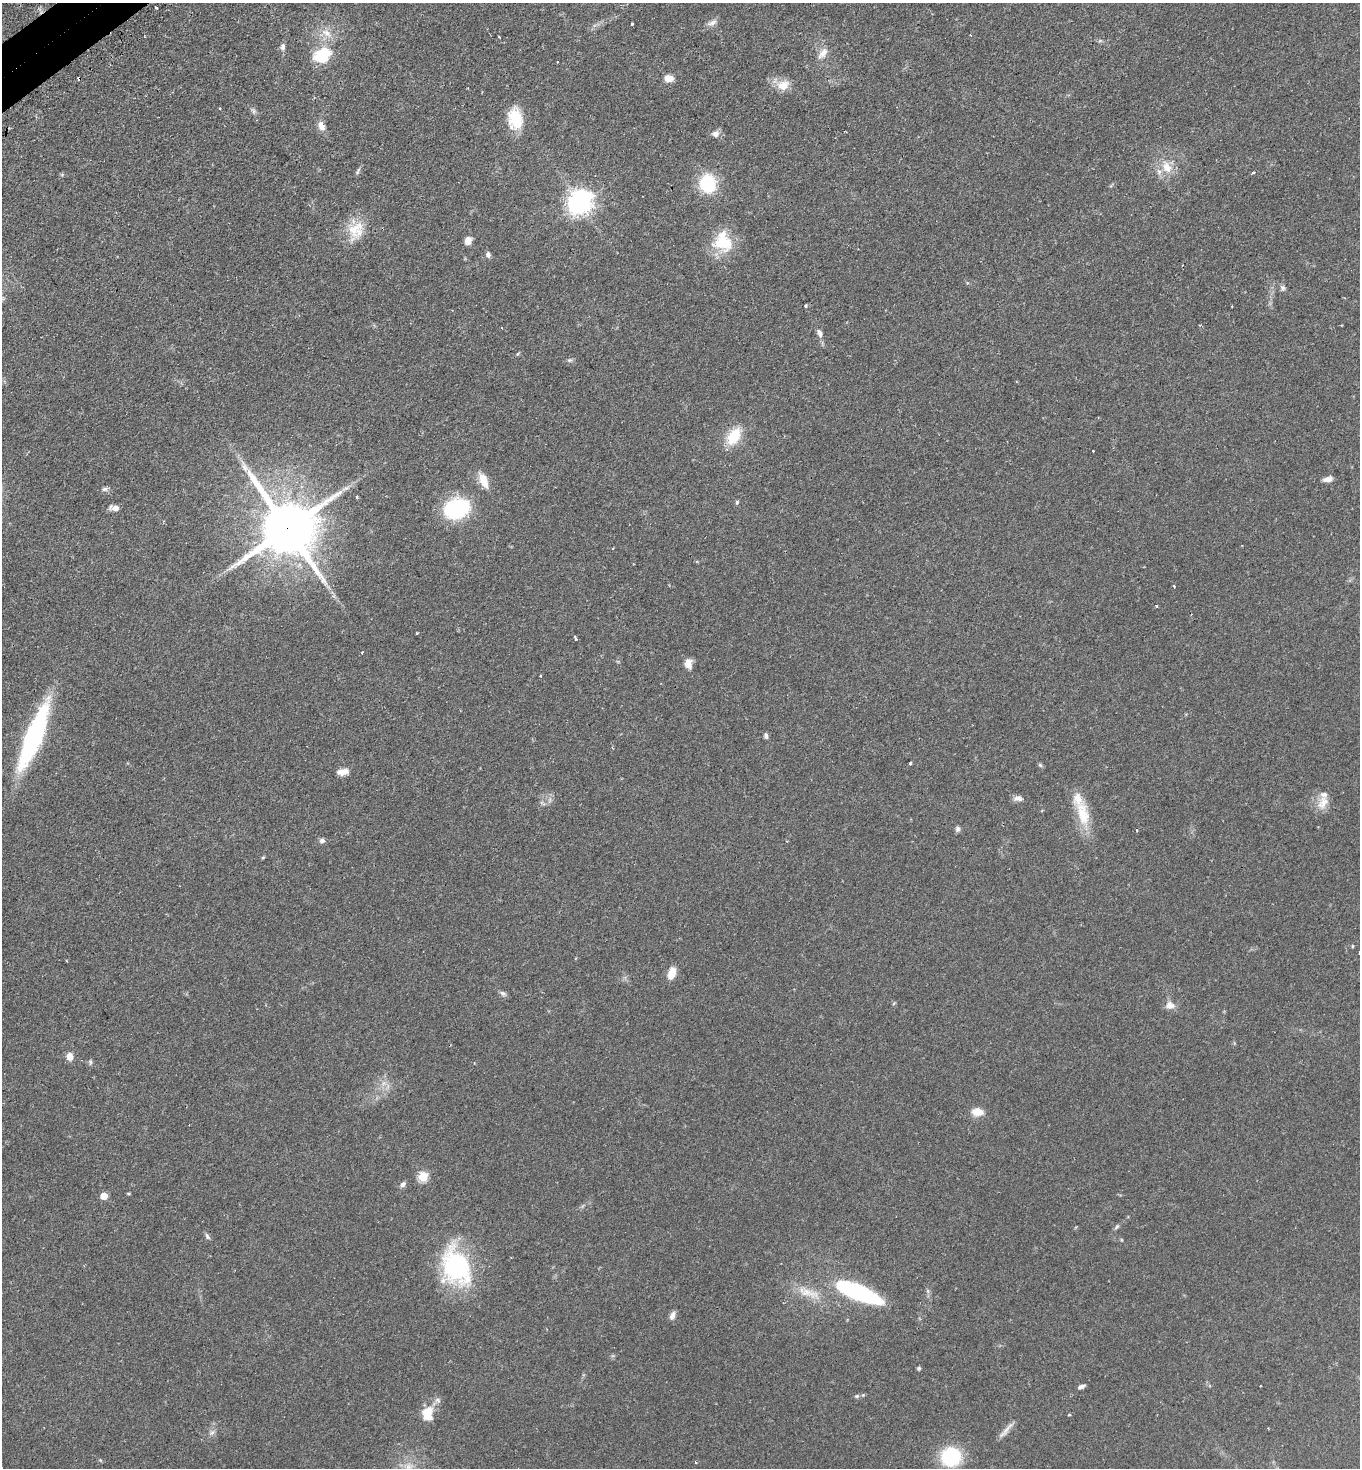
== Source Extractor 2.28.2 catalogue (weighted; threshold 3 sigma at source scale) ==
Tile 11 of 4 x 4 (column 3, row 3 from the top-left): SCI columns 2906-4263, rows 1514-2979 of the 5949 x 5957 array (HDU 1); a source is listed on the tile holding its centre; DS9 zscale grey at full resolution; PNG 1362 x 1470 px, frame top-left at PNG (2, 3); no overlay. Shown black and unused: <1% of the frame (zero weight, under 2 of 3 exposures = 4% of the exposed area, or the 3 px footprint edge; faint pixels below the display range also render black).
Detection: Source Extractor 2.28.2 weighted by HDU 2 'WHT'; one run over the whole footprint, this tile lists its part. Background 0.0978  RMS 0.0055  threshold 0.0249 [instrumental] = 3 sigma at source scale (4.5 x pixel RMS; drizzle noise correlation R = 1.50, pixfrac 1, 0.05/0.05 arcsec/px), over >= 5 px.
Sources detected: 97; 1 inside a brighter object's white glare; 3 cosmic-ray / hot-pixel residue — not listed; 4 inside a brighter listed object's ellipse — not listed separately; the other 89 listed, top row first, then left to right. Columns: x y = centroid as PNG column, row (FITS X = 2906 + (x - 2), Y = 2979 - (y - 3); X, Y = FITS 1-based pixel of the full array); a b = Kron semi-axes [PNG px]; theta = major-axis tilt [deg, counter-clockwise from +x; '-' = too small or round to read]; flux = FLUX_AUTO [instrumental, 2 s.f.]
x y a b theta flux
156 8 3 3 - 1.4
712 23 15 7 27 2.6
632 24 3 3 - 1.4
327 33 18 9 -33 6
499 37 3 2 - 0.41
283 47 9 6 88 2.2
823 53 19 9 54 4.7
322 55 20 16 29 22
558 61 3 3 - 0.97
668 78 8 7 - 5.3
783 85 17 13 11 7.3
220 108 3 3 - 0.51
254 111 6 6 - 1.2
515 119 25 16 -85 16
321 126 13 8 -68 3.6
716 134 10 9 - 2.9
1167 167 19 12 -58 8.8
358 171 12 3 63 1.1
708 183 18 15 -80 28
580 203 9 8 - 450
355 228 29 17 45 14
468 241 8 6 56 4.4
723 243 29 22 -10 19
488 255 6 5 - 1.9
1283 288 8 6 -76 1.4
805 306 3 3 - 0.8
819 333 11 6 -66 2.3
570 360 7 5 -5 1.1
734 436 22 13 57 15
1328 479 11 6 10 2.8
483 480 20 9 -67 7.6
104 489 8 6 4 1.5
345 489 13 4 21 2.2
357 497 3 3 - 0.69
737 502 5 4 - 0.77
114 508 11 6 -7 3.3
456 508 16 12 20 74
287 528 19 16 -55 3900
1174 586 3 3 - 0.79
1156 606 3 3 - 0.91
417 633 3 3 - 0.42
575 638 6 3 -66 0.8
362 652 3 3 - 0.81
688 663 10 8 -86 4.7
34 736 71 15 68 85
766 736 8 5 -84 1.3
910 763 3 3 - 0.71
1040 765 6 5 - 0.85
343 772 15 8 9 3.8
1018 798 12 7 -1 2.5
1323 802 20 13 62 6.5
543 803 10 3 -40 0.86
1083 814 38 15 -77 16
958 829 6 6 - 1.5
322 841 7 6 - 1.7
263 857 5 4 - 0.6
1352 946 5 3 - 0.49
672 973 12 7 72 7.2
503 993 10 5 -32 1.5
894 1003 5 4 - 0.6
1170 1005 12 10 -19 3.9
70 1056 8 6 -72 4.9
90 1062 7 5 -76 1.1
977 1112 10 8 -1 7.8
423 1177 5 5 - 28
403 1184 8 6 45 1.7
129 1193 6 3 -8 0.55
104 1196 5 5 - 9.3
1117 1226 10 4 50 1.1
207 1236 9 5 -56 1.3
1122 1240 5 3 - 0.47
456 1267 47 32 -70 61
928 1291 7 4 -71 0.99
858 1292 40 11 -22 91
809 1293 39 11 -18 12
672 1316 10 6 65 2.6
919 1368 5 4 - 0.89
1081 1386 9 4 24 1.7
1260 1386 3 2 - 0.38
857 1396 7 5 20 1
437 1400 9 7 -33 1.6
427 1411 18 10 15 6.7
1069 1415 4 3 - 0.6
1006 1430 28 5 49 3.5
212 1433 9 6 47 1.8
951 1457 15 14 - 45
100 1460 5 4 - 0.61
696 1462 4 3 - 0.63
409 1467 13 12 - 6.1
Overlapping masked pixels (flux is a lower limit): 1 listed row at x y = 287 528
Isophote crosses this tile's border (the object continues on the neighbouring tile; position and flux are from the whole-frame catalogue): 1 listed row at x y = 409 1467